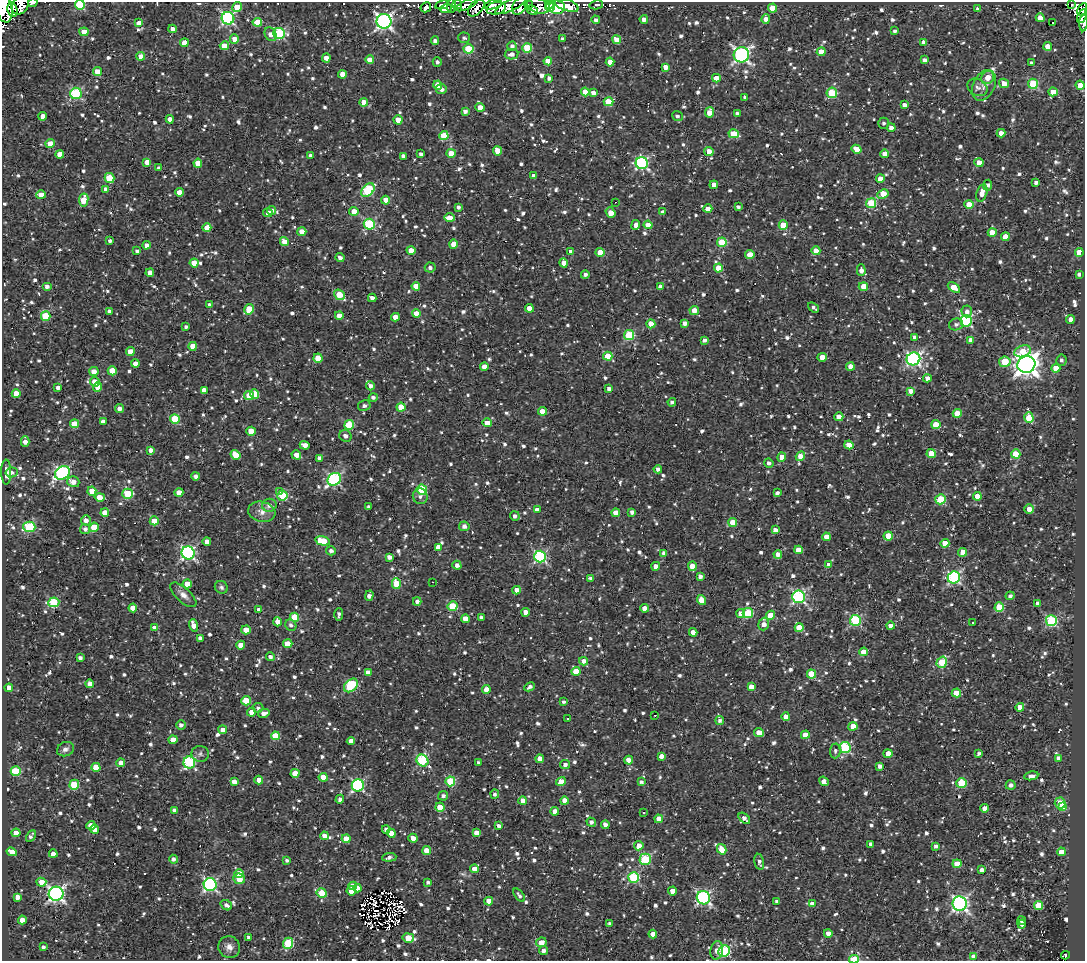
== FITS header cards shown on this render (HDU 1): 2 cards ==
NAXIS1  =                 1083
NAXIS2  =                  959

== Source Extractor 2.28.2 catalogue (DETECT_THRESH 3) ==
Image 1083 x 959 px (HDU 1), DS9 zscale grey, 1 PNG px = 1 image px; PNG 1087 x 963 px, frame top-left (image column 1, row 959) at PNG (2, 2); each listed source drawn as its Kron ellipse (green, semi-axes under 4 px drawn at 4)
Background 0.678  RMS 0.72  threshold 2.16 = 3 sigma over >= 5 px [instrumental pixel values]
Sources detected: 1341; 5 with non-positive FLUX_AUTO (blend fragments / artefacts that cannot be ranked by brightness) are neither listed nor drawn; of the other 1336, the 500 brightest by FLUX_AUTO listed and drawn (836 fainter detections omitted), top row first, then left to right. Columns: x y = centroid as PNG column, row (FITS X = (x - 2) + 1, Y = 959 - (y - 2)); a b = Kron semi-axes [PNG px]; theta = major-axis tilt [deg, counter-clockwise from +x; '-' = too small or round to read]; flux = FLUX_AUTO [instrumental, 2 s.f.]
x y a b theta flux
33 3 5 3 - 910
457 4 5 4 - 980
20 5 10 7 56 1300
80 5 5 4 - 2800
442 5 7 4 14 440
451 5 7 3 87 470
467 5 12 4 25 1900
493 5 9 4 13 1200
511 5 17 5 27 1900
529 5 4 3 - 690
549 5 4 3 - 9100
567 5 12 5 -18 2900
596 5 7 4 11 190
1071 5 3 2 - 180
520 6 10 6 52 580
538 6 12 7 -17 1200
237 7 5 5 - 940
426 7 5 4 - 370
550 7 5 3 - 7800
557 7 8 6 -4 17000
4 8 15 8 -78 4100
476 8 10 6 49 290
496 8 10 6 10 640
773 8 4 4 - 1000
978 8 4 3 - 140
446 9 6 4 21 370
12 10 7 5 -76 330
532 10 5 4 - 510
1082 10 7 4 65 480
1082 16 7 3 67 570
228 18 6 6 - 8600
1040 18 4 4 - 550
644 19 4 4 - 280
766 19 4 4 - 450
596 20 4 4 - 170
384 21 7 7 - 18000
257 22 5 4 - 1600
139 23 4 4 - 320
1052 23 3 2 - 160
1084 23 8 3 86 250
172 29 4 4 - 320
895 31 4 3 - 150
84 32 4 4 - 790
279 33 6 5 - 5200
271 34 7 5 -63 380
464 38 6 5 - 140
234 39 5 4 - 520
562 39 4 3 - 170
617 40 4 4 - 930
435 41 4 4 - 220
924 42 4 4 - 320
184 43 4 4 - 660
224 46 5 4 - 930
512 46 4 4 - 180
1048 46 4 4 - 580
527 48 5 5 - 2200
468 49 5 4 - 2300
821 52 4 4 - 630
512 54 7 5 10 260
741 55 8 7 - 14000
141 56 4 4 - 570
326 58 4 4 - 380
370 60 4 4 - 590
924 60 4 4 - 210
548 61 4 4 - 540
437 62 5 4 - 160
610 62 4 4 - 620
1031 63 4 3 - 140
665 67 4 4 - 400
97 71 4 4 - 590
342 74 4 4 - 580
988 77 7 6 - 470
549 78 4 3 - 170
716 78 4 4 - 700
1004 83 5 4 - 460
1033 84 5 5 - 3000
438 85 4 4 - 760
984 85 16 10 64 480
1080 85 5 4 - 760
977 87 11 8 -31 210
441 89 5 5 - 250
585 92 4 4 - 700
1053 92 4 4 - 960
76 93 6 5 - 4900
593 93 4 4 - 250
832 93 5 5 - 2800
745 97 4 3 - 180
364 102 4 4 - 440
609 102 5 4 - 1800
904 105 4 4 - 280
480 107 4 4 - 530
465 111 4 3 - 180
709 112 5 4 - 480
737 114 4 3 - 170
43 116 4 4 - 440
677 116 5 5 - 140
170 119 4 4 - 360
398 120 4 4 - 740
883 123 5 5 - 140
891 128 4 4 - 310
1001 133 4 4 - 430
734 134 5 4 - 1700
444 136 4 4 - 1600
50 144 4 4 - 770
857 149 5 4 - 720
497 151 5 4 - 790
709 151 4 4 - 560
451 153 4 4 - 690
60 154 4 4 - 630
421 154 4 4 - 190
885 154 4 4 - 540
310 155 4 3 - 140
403 156 4 4 - 190
147 162 4 4 - 460
198 163 4 4 - 800
642 163 6 6 - 7800
979 163 4 4 - 600
159 168 4 3 - 150
534 176 4 3 - 250
109 178 5 5 - 1600
880 179 4 4 - 480
1036 182 4 4 - 190
714 185 4 4 - 480
988 185 5 4 - 190
105 189 4 3 - 300
368 190 8 5 43 3600
179 192 4 4 - 640
982 193 9 5 71 520
883 194 6 4 28 980
41 195 5 4 - 720
84 200 6 4 80 1200
386 200 4 4 - 670
615 202 3 2 - 220
871 203 5 5 - 2800
969 204 4 4 - 970
458 207 4 4 - 160
738 207 4 3 - 160
708 209 4 4 - 550
272 210 4 4 - 210
354 211 4 4 - 530
663 212 4 4 - 220
268 213 5 4 - 360
611 213 5 4 - 700
449 218 5 4 - 700
369 224 5 5 - 4800
636 225 5 4 - 350
648 225 4 4 - 680
783 225 4 4 - 1100
207 228 4 4 - 580
302 232 4 4 - 610
992 232 4 4 - 1000
1005 237 4 4 - 580
110 241 3 3 - 150
284 241 4 4 - 660
722 242 5 5 - 2400
453 244 4 4 - 620
146 245 4 4 - 290
411 250 4 4 - 570
137 251 4 3 - 140
571 251 4 4 - 220
816 251 4 4 - 720
600 252 4 4 - 950
1079 253 4 4 - 1500
750 255 4 4 - 1100
340 258 4 4 - 220
194 263 4 4 - 770
564 263 5 4 - 410
430 268 5 5 - 190
718 268 4 4 - 930
861 270 6 4 -88 330
150 273 4 4 - 340
1079 274 4 4 - 200
585 275 4 4 - 180
47 286 5 4 - 200
416 286 4 4 - 780
660 287 4 3 - 250
863 287 4 4 - 800
954 287 7 4 -39 870
339 295 6 4 -38 1600
372 298 4 4 - 240
210 305 4 4 - 230
529 308 4 4 - 600
814 308 6 3 -36 150
249 309 5 4 - 1500
694 310 4 4 - 440
109 311 4 3 - 180
967 311 6 5 - 220
416 314 4 4 - 710
46 316 5 4 - 1800
339 316 4 4 - 450
395 317 4 4 - 560
1070 319 4 4 - 430
966 321 6 5 - 6100
685 323 4 4 - 310
651 324 4 4 - 840
956 324 7 6 - 160
186 327 4 3 - 140
629 335 5 5 - 3000
914 337 4 3 - 160
704 340 4 4 - 150
970 340 4 4 - 390
193 346 4 4 - 770
1023 351 9 5 17 970
130 352 4 4 - 550
608 356 4 4 - 1100
822 357 4 4 - 850
318 358 4 4 - 1200
913 359 7 6 - 11000
1061 360 6 5 - 140
1005 362 6 5 - 1900
135 363 4 4 - 430
1026 365 9 8 - 47000
484 367 4 4 - 550
850 367 4 4 - 590
1056 368 4 4 - 750
94 371 5 4 - 370
112 371 4 4 - 1200
927 378 4 4 - 370
95 382 5 4 - 720
370 386 4 4 - 240
58 387 4 3 - 180
98 387 4 4 - 430
609 388 4 3 - 190
204 390 4 4 - 360
911 391 4 4 - 430
16 394 4 4 - 620
254 394 5 4 - 920
249 396 5 4 - 930
373 397 4 4 - 150
672 402 4 4 - 150
364 406 6 5 - 160
401 407 4 4 - 790
119 409 4 4 - 320
542 411 4 4 - 720
957 413 4 4 - 1300
839 417 4 4 - 770
1029 418 5 4 - 1600
175 419 5 5 - 2100
103 422 4 4 - 250
487 423 4 4 - 550
74 424 4 4 - 990
349 425 5 4 - 2300
936 425 4 4 - 1200
251 431 4 4 - 850
345 436 6 5 - 220
25 441 5 4 - 340
305 445 5 4 - 420
849 445 4 4 - 530
150 450 4 4 - 260
931 453 4 4 - 1200
1016 454 4 4 - 1300
236 455 5 4 - 780
296 455 5 4 - 640
800 456 5 4 - 730
782 457 4 4 - 590
319 458 4 4 - 270
769 463 5 4 - 180
658 469 4 4 - 200
6 472 12 5 -89 250
12 472 6 5 - 170
62 473 8 6 34 9400
195 476 4 4 - 200
334 479 7 6 - 7600
73 482 6 5 - 440
422 489 5 5 - 3300
92 491 4 4 - 740
179 492 4 4 - 500
279 492 3 3 - 290
777 493 4 3 - 170
128 494 5 5 - 2500
282 495 5 5 - 2400
420 496 8 7 - 180
977 496 4 4 - 660
100 497 5 4 - 810
940 499 5 4 - 2700
269 505 7 6 - 300
369 507 4 3 - 170
1029 509 5 5 - 380
537 510 4 4 - 330
262 512 14 10 -14 460
632 512 4 4 - 200
105 513 4 4 - 710
616 513 4 4 - 700
515 516 5 5 - 200
86 520 5 5 - 290
154 521 4 4 - 960
733 522 4 4 - 970
464 526 5 5 - 260
29 527 6 5 - 3700
94 527 5 4 - 1300
85 529 5 5 - 180
775 530 4 4 - 300
888 536 4 4 - 1400
826 537 4 4 - 510
323 541 7 4 -15 2100
207 542 4 4 - 390
945 543 4 4 - 670
438 547 4 4 - 430
798 550 4 4 - 750
331 551 5 4 - 190
963 552 4 4 - 1000
188 553 7 6 - 11000
664 553 4 4 - 210
778 554 4 4 - 360
389 557 4 4 - 260
540 557 6 5 - 7500
457 565 4 4 - 250
829 565 4 4 - 550
656 566 4 4 - 380
692 566 4 4 - 880
700 576 4 4 - 220
954 577 6 6 - 8000
590 578 4 3 - 150
433 582 3 2 - 180
187 584 4 4 - 740
396 584 5 4 - 1600
221 587 7 6 - 140
516 590 4 4 - 580
183 595 16 7 -42 400
369 596 5 4 - 290
1010 596 4 4 - 170
799 597 6 6 - 7800
701 600 5 4 - 670
417 601 4 4 - 220
54 602 5 5 - 3500
1038 603 4 3 - 220
452 606 5 5 - 2200
999 607 5 4 - 2200
133 608 4 4 - 560
645 608 4 4 - 500
259 610 4 4 - 390
526 612 4 4 - 530
741 613 4 4 - 380
748 613 5 5 - 2700
339 614 6 3 87 150
770 615 5 4 - 780
295 617 4 4 - 1600
481 618 4 3 - 140
465 619 4 4 - 520
855 620 5 5 - 4800
1051 621 5 5 - 5200
277 622 4 4 - 510
973 623 3 3 - 160
764 624 6 5 - 450
193 625 6 4 -70 430
291 625 6 5 - 190
890 626 4 4 - 290
155 628 4 4 - 530
799 628 4 4 - 1100
246 630 5 4 - 740
693 632 4 4 - 360
200 638 4 4 - 230
288 644 5 4 - 1200
241 645 4 4 - 650
864 652 4 4 - 890
270 657 4 4 - 210
80 658 4 3 - 190
583 661 4 4 - 350
942 662 6 5 - 2700
576 671 4 4 - 760
368 672 4 4 - 400
811 674 4 4 - 1700
90 684 4 4 - 600
351 685 8 5 44 3700
530 687 6 4 27 200
751 687 4 4 - 580
9 688 4 4 - 530
486 690 4 4 - 660
956 693 4 4 - 1300
246 701 5 4 - 1300
564 702 4 3 - 140
1020 707 4 4 - 510
258 708 5 5 - 140
251 712 4 4 - 370
264 713 6 4 13 320
655 715 3 2 - 400
786 717 4 4 - 710
568 719 3 3 - 150
720 720 4 4 - 150
181 725 5 4 - 210
853 726 4 4 - 640
223 730 4 4 - 580
759 733 5 4 - 650
805 735 4 4 - 610
275 736 4 4 - 1700
173 740 4 4 - 600
351 741 4 4 - 370
845 748 5 5 - 4900
65 749 9 7 22 220
835 751 7 5 87 150
979 753 4 3 - 170
200 754 8 8 - 180
888 754 4 4 - 590
661 756 4 4 - 390
1058 758 4 4 - 270
540 759 4 4 - 720
629 760 4 4 - 670
422 761 6 5 - 4900
189 762 6 6 - 4900
478 762 3 3 - 170
121 763 4 4 - 430
565 764 5 4 - 210
880 766 4 4 - 210
96 767 4 4 - 990
16 771 5 4 - 2600
295 773 4 4 - 760
1031 776 7 4 9 250
323 777 4 4 - 950
259 780 4 4 - 540
450 781 5 5 - 2700
561 781 5 4 - 660
824 781 5 4 - 310
234 782 4 4 - 350
641 782 4 3 - 150
961 783 5 5 - 3100
74 785 5 5 - 2500
358 785 6 6 - 7400
1011 785 5 4 - 210
495 794 4 4 - 150
443 796 5 4 - 200
340 799 4 4 - 220
523 801 4 4 - 640
564 801 4 4 - 510
1060 803 5 5 - 1800
440 807 4 4 - 1100
1062 807 4 3 - 750
985 808 4 4 - 530
174 810 4 4 - 200
555 811 4 4 - 500
644 813 3 3 - 530
744 818 7 4 -43 280
659 819 4 4 - 660
591 822 5 4 - 210
91 825 4 4 - 540
605 825 4 4 - 260
499 826 4 4 - 220
94 829 4 4 - 650
386 829 4 4 - 250
16 833 4 4 - 700
391 833 4 4 - 510
476 833 4 4 - 470
31 836 6 3 61 160
324 836 4 4 - 380
413 838 4 4 - 470
346 839 4 4 - 670
871 844 4 4 - 220
639 846 5 4 - 620
936 846 4 4 - 160
722 849 5 4 - 710
427 851 4 4 - 740
12 852 5 4 - 530
1061 852 4 4 - 600
53 854 4 4 - 400
389 857 7 4 5 190
173 859 4 4 - 190
645 859 5 5 - 3500
287 860 4 3 - 150
759 862 8 4 -79 190
957 864 4 4 - 1200
474 869 4 4 - 550
982 870 4 4 - 200
239 874 5 4 - 630
634 877 5 5 - 4500
239 879 6 5 - 920
41 882 5 4 - 770
428 882 4 3 - 140
210 885 6 6 - 9000
353 886 4 4 - 680
357 888 4 4 - 450
351 891 5 4 - 690
672 891 4 4 - 610
322 893 5 4 - 1900
56 894 7 7 - 16000
519 895 8 4 -51 140
17 897 4 4 - 410
703 898 7 6 - 9800
489 901 4 4 - 700
777 901 4 3 - 160
812 904 4 4 - 350
960 904 7 7 - 15000
226 905 6 4 -34 200
1039 906 4 4 - 1900
22 920 4 4 - 560
1022 921 4 4 - 150
610 923 4 3 - 140
1022 924 4 4 - 200
828 933 4 4 - 450
653 934 4 4 - 530
248 938 4 3 - 310
408 938 6 4 -9 1400
541 942 5 4 - 630
288 943 5 5 - 3000
43 947 4 4 - 150
229 947 11 11 - 360
717 950 9 6 80 310
543 951 4 4 - 220
724 951 6 5 - 5600
1066 955 4 3 - 140
974 956 4 4 - 530
854 959 5 3 - 2600
At the frame edge (FLAGS 8, measured only in part): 9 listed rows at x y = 33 3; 20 5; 80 5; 4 8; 12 10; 1082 10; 1082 16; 1084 23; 854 959
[836 fainter detections neither listed nor drawn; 5 non-positive-flux detections neither listed nor drawn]